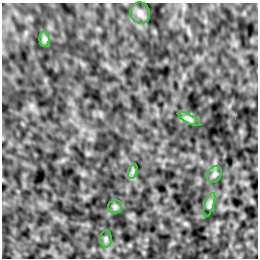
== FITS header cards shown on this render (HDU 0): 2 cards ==
NAXIS1  =                  256 /Number of positions along axis 1
NAXIS2  =                  256 /Number of positions along axis 2

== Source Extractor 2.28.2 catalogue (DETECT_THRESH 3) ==
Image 256 x 256 px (HDU 0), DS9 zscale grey, 1 PNG px = 1 image px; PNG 260 x 260 px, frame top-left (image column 1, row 256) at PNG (2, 3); each listed source drawn as its Kron ellipse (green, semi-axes under 4 px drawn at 4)
Background -2.94e-04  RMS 0.002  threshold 0.00611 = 3 sigma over >= 5 px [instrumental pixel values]
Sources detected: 8; all 8 listed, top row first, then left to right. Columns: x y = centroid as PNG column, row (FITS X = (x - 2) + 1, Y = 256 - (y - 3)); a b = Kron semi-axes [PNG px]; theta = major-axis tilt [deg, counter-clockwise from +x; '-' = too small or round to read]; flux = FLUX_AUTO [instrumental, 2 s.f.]
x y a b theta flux
140 13 11 10 - 0.73
44 39 7 5 -90 0.35
189 119 13 4 -30 0.43
133 171 7 4 71 0.29
214 175 9 7 57 0.39
209 205 13 4 71 0.4
115 207 7 6 - 0.34
106 239 8 6 -89 0.33